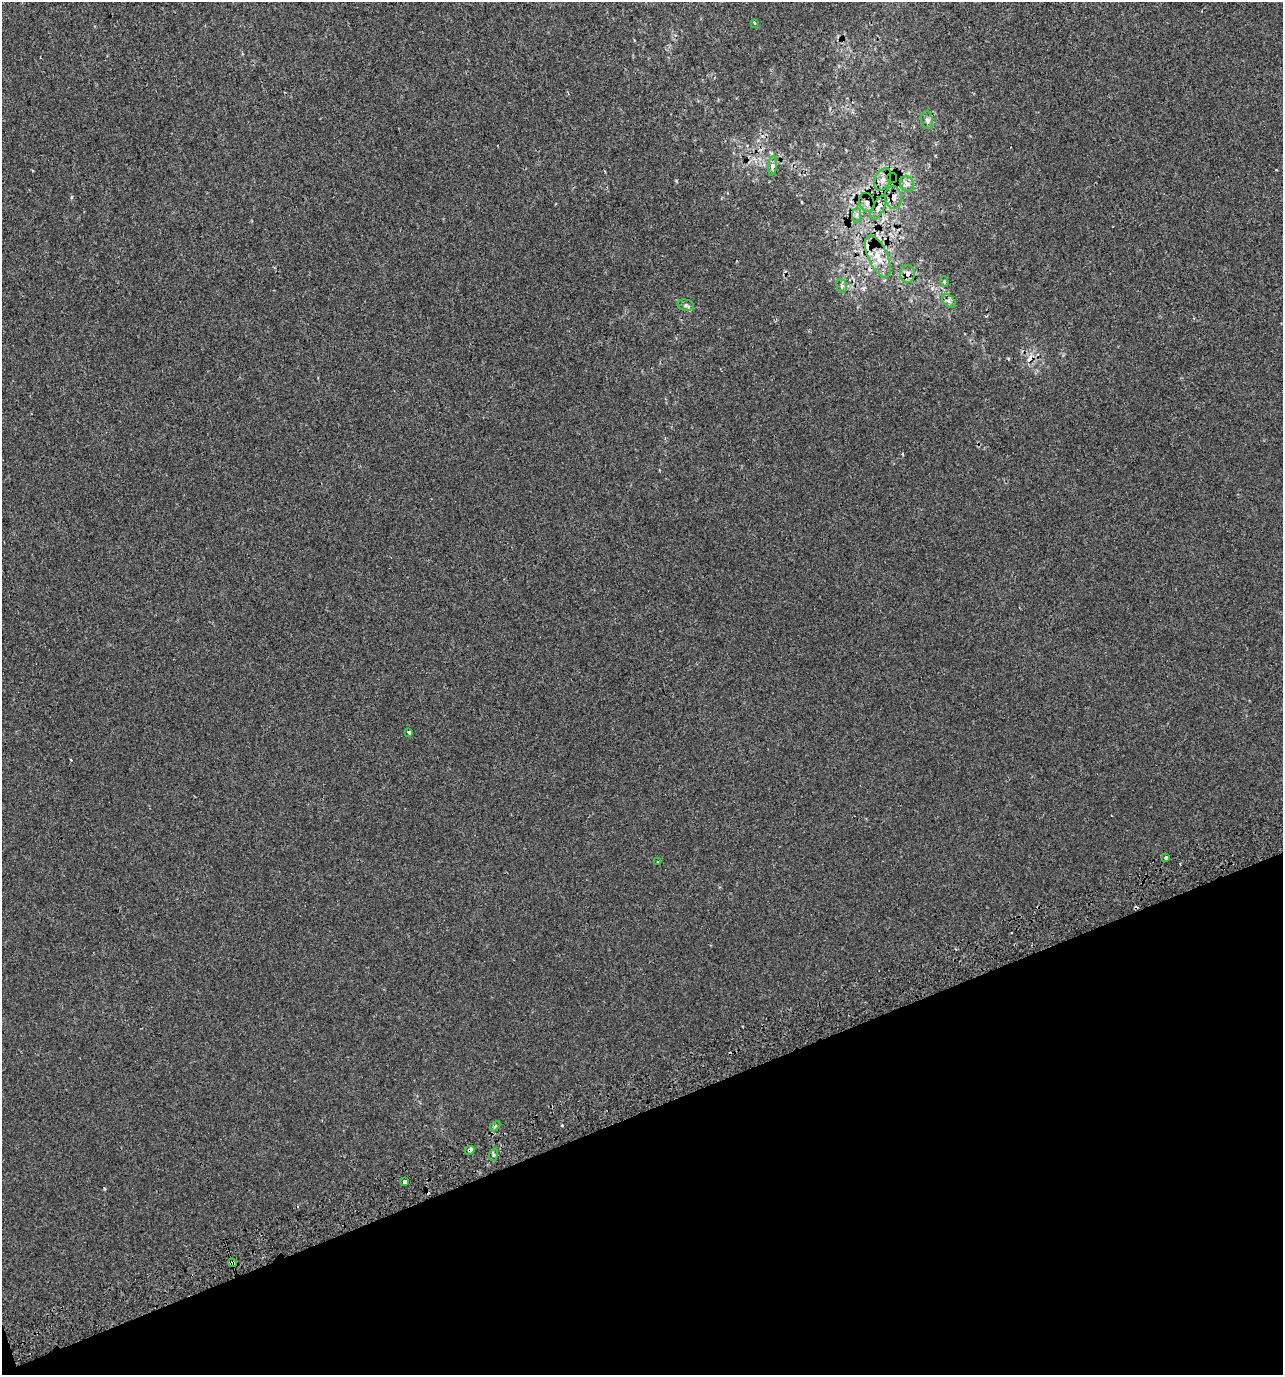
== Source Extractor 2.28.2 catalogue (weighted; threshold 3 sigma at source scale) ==
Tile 14 of 4 x 4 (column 2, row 4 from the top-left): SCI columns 1426-2706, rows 40-1412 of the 5358 x 5574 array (HDU 1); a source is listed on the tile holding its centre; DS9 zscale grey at full resolution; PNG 1285 x 1377 px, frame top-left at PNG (2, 2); each listed source drawn as its Kron ellipse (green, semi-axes under 4 px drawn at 4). Shown black and unused: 19% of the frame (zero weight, under 2 of 3 exposures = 2% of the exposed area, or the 3 px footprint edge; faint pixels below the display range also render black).
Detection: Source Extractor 2.28.2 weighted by HDU 2 'WHT'; one run over the whole footprint, this tile lists its part. Background 4.20e-05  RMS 0.0036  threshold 0.0162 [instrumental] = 3 sigma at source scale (4.5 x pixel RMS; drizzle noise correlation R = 1.50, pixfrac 1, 0.0396/0.0396 arcsec/px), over >= 5 px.
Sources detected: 35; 10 cosmic-ray / hot-pixel residue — neither listed nor drawn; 1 inside a brighter listed object's ellipse — not listed separately; the other 24 listed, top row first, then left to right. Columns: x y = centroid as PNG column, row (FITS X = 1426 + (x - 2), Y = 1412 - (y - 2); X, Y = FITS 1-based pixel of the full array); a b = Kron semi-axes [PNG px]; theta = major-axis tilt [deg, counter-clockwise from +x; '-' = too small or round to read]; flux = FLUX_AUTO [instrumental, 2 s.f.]
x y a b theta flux
754 23 4 3 - 2
927 120 9 6 -81 0.92
772 166 10 4 85 0.95
892 178 5 5 - 0.46
882 179 11 8 63 2.1
907 184 8 6 -64 1.5
893 197 11 8 -82 2.2
867 202 10 7 -71 1.5
878 208 13 5 63 1.7
856 215 7 4 89 0.9
878 257 22 10 -66 5.7
907 274 9 7 -88 1.9
944 282 5 4 - 0.42
842 286 7 5 -74 0.76
949 301 8 5 -46 1
686 305 8 5 -11 0.88
409 732 3 3 - 0.67
1166 858 3 3 - 0.88
658 861 4 2 - 0.32
495 1126 6 4 45 0.55
469 1150 5 3 - 1.9
493 1155 6 4 72 0.49
405 1182 3 3 - 4.7
232 1263 4 3 - 24
Overlapping masked pixels (flux is a lower limit): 5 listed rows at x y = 892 178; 893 197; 878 208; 469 1150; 232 1263
Unlisted compact peaks at least as high as the median listed source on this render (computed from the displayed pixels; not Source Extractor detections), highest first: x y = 104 1188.